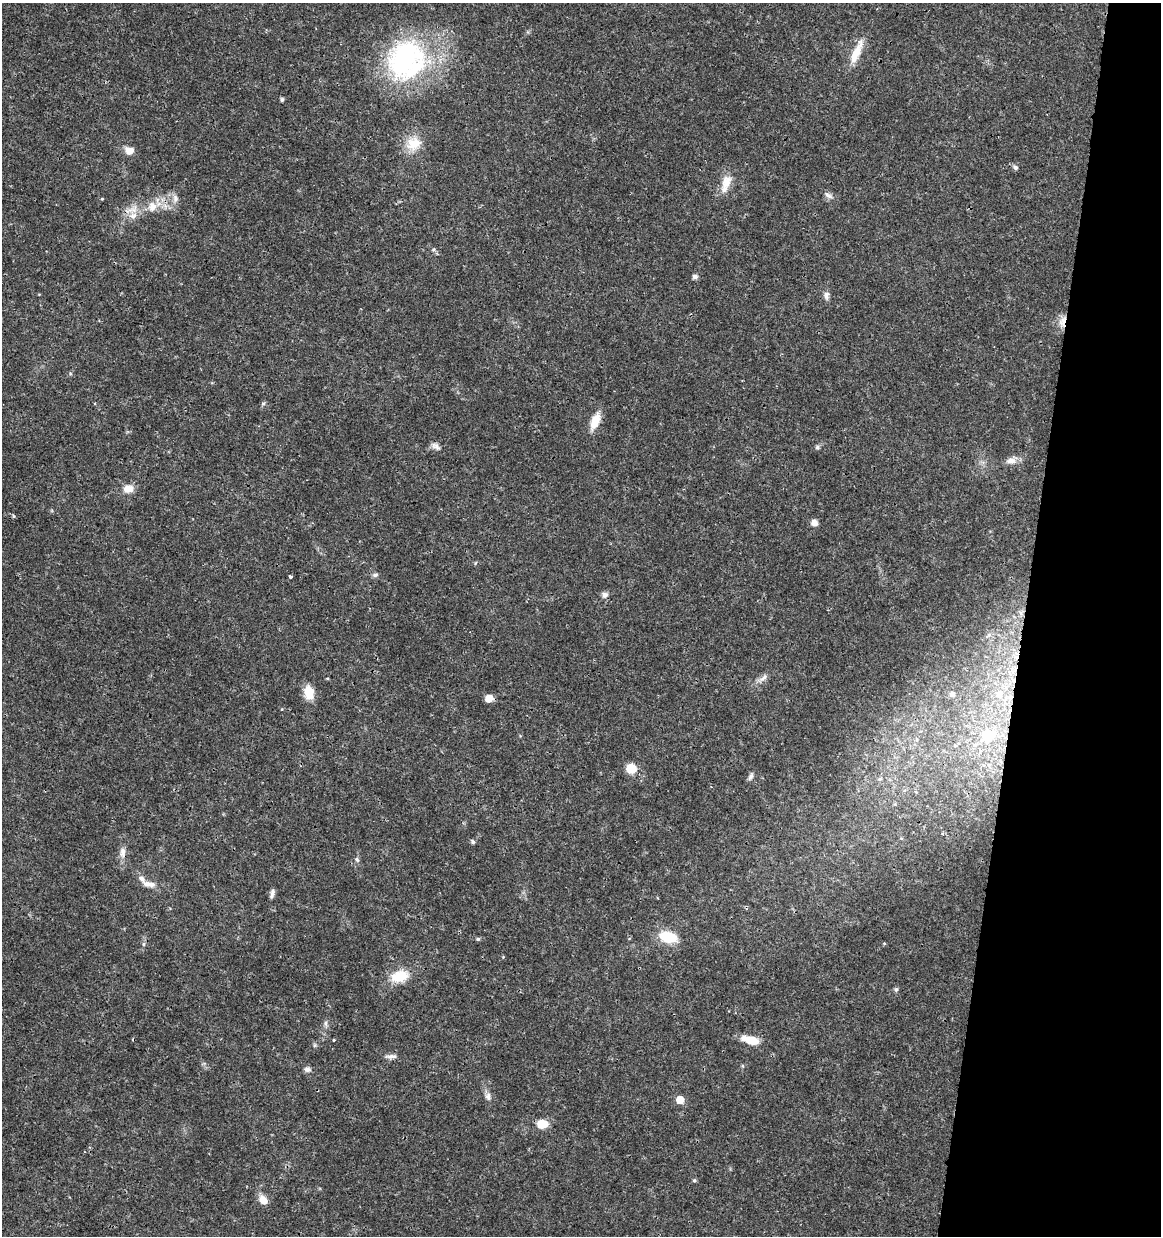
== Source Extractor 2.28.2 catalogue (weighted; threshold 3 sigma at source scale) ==
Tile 8 of 4 x 4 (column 4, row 2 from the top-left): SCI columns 3704-4862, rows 2478-3711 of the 5148 x 4947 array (HDU 1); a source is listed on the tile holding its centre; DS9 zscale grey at full resolution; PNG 1163 x 1238 px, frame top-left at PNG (2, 3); no overlay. Shown black and unused: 12% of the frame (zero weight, under 3 of 4 exposures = <1% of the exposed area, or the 3 px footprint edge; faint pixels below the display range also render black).
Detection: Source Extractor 2.28.2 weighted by HDU 2 'WHT'; one run over the whole footprint, this tile lists its part. Background 0.0192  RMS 0.0018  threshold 0.00796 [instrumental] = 3 sigma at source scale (4.5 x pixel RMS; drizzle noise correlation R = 1.50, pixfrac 1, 0.0396/0.0396 arcsec/px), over >= 5 px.
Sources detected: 62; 1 cosmic-ray / hot-pixel residue — not listed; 2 inside a brighter listed object's ellipse — not listed separately; the other 59 listed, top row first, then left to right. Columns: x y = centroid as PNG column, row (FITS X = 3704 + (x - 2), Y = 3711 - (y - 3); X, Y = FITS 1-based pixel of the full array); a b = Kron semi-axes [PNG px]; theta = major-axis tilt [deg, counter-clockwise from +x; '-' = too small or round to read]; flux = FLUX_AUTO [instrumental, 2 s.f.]
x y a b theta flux
857 52 35 9 66 3.2
406 60 53 48 63 30
282 100 4 4 - 0.4
414 144 22 18 22 3.6
129 150 10 7 -18 1.6
1015 167 6 5 - 0.48
726 182 21 13 68 2.4
828 195 13 6 -31 0.71
102 199 5 3 - 0.15
175 199 11 7 -86 0.88
152 207 13 12 - 2
133 216 11 10 - 1.5
433 249 5 4 - 0.25
695 277 5 5 - 0.71
826 295 12 7 89 0.7
1062 322 18 8 75 1.6
263 403 6 4 0 0.26
595 421 19 9 66 2.9
436 446 13 7 -32 0.81
817 447 7 5 23 0.37
1011 461 14 8 4 1.3
128 488 12 9 1 2
13 516 4 3 - 0.25
814 523 7 7 - 1
375 575 8 6 9 0.46
290 577 3 3 - 2
605 595 8 7 - 0.7
989 635 6 5 - 0.38
327 678 4 3 - 0.15
763 678 16 6 38 1
309 692 14 10 -80 3.2
952 694 6 5 - 0.57
999 694 10 9 - 1.6
489 698 6 5 - 2.6
987 736 32 21 25 8.4
631 768 8 8 - 3.7
751 776 10 5 62 0.53
880 779 7 5 22 0.43
473 842 6 4 -47 0.37
122 852 15 7 83 1.2
357 859 8 5 -62 0.37
150 884 15 8 -13 1.3
272 893 11 5 77 0.62
668 937 18 10 -14 6.2
478 939 5 4 - 0.32
884 943 5 3 - 0.16
143 944 6 4 89 0.31
399 976 21 13 16 4.6
896 990 6 5 - 0.4
326 1023 10 4 -90 0.45
334 1040 3 3 - 0.21
750 1040 18 7 -14 3.6
391 1056 16 5 3 0.75
307 1069 8 6 -10 0.64
488 1096 10 7 -80 0.78
680 1100 6 5 - 3
542 1124 10 8 5 3.2
694 1180 5 5 - 0.28
263 1200 11 8 -52 1.8
Overlapping masked pixels (flux is a lower limit): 1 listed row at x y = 1062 322